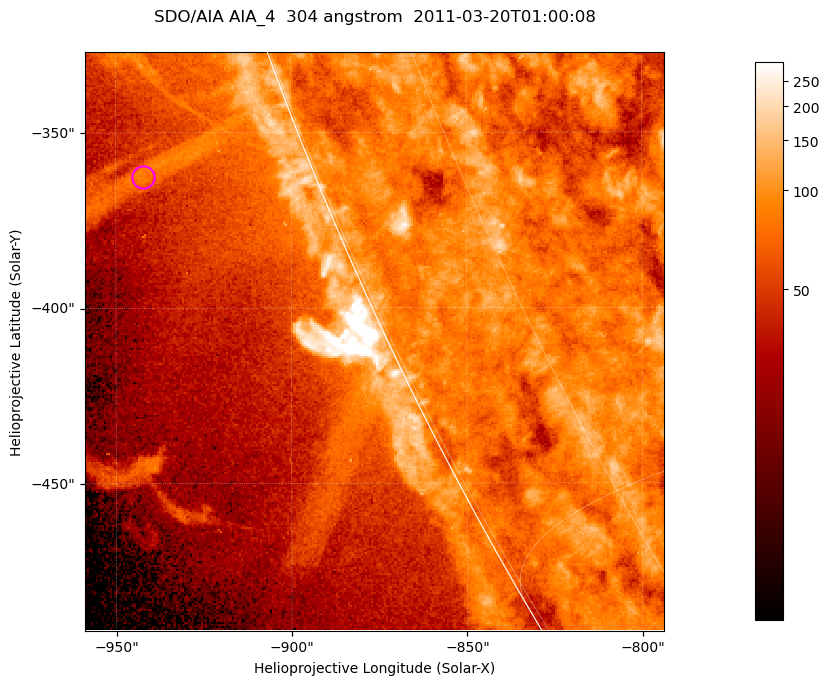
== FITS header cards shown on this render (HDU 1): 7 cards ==
TELESCOP= 'SDO/AIA '           / For AIA: SDO/AIA
INSTRUME= 'AIA_4   '           / For AIA: AIA_ATA1, AIA_ATA2, AIA_ATA3 or AIA_AT
WAVELNTH=                  304 / [angstrom] Wavelength
WAVEUNIT= 'angstrom'           / Wavelength unit: angstrom
DATE-OBS= '2011-03-20T01:00:08.124' / [ISO] Date when observation started; ISO 8
CTYPE1  = 'HPLN-TAN'           / CTYPE1; Typically HPLN
CTYPE2  = 'HPLT-TAN'           / CTYPE2; Typically HPLT

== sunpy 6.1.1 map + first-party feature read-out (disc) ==
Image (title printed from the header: SDO/AIA AIA_4  304 angstrom  2011-03-20T01:00:08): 275 x 275 px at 0.6 arcsec/px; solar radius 964 arcsec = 1606 px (partial field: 0.4% of the solar disc is inside the frame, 47% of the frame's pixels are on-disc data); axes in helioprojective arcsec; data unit not stated in the header (colour bar unlabelled)
Orientation: roll -0.132 deg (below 1 deg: not rotated)
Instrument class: DISC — disc imager (sunpy class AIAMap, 304 A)
Bright regions (active regions / flare kernels): reference = the on-disc median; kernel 3 px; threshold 5 sigma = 103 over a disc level ~81.1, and >= 1.15x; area >= 75 px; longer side >= 3 px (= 1.8 arcsec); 0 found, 0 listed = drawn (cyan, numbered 1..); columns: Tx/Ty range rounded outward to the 2 arcsec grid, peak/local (2 s.f.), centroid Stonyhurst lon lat
Off-limb structures (1.02-1.3 R_sun): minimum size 37 px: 4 found; the strongest spans PA ~110 deg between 1.02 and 1.07 R_sun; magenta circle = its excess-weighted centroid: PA ~110 deg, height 1.05 R_sun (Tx ~-942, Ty ~-362 arcsec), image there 2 x the reference